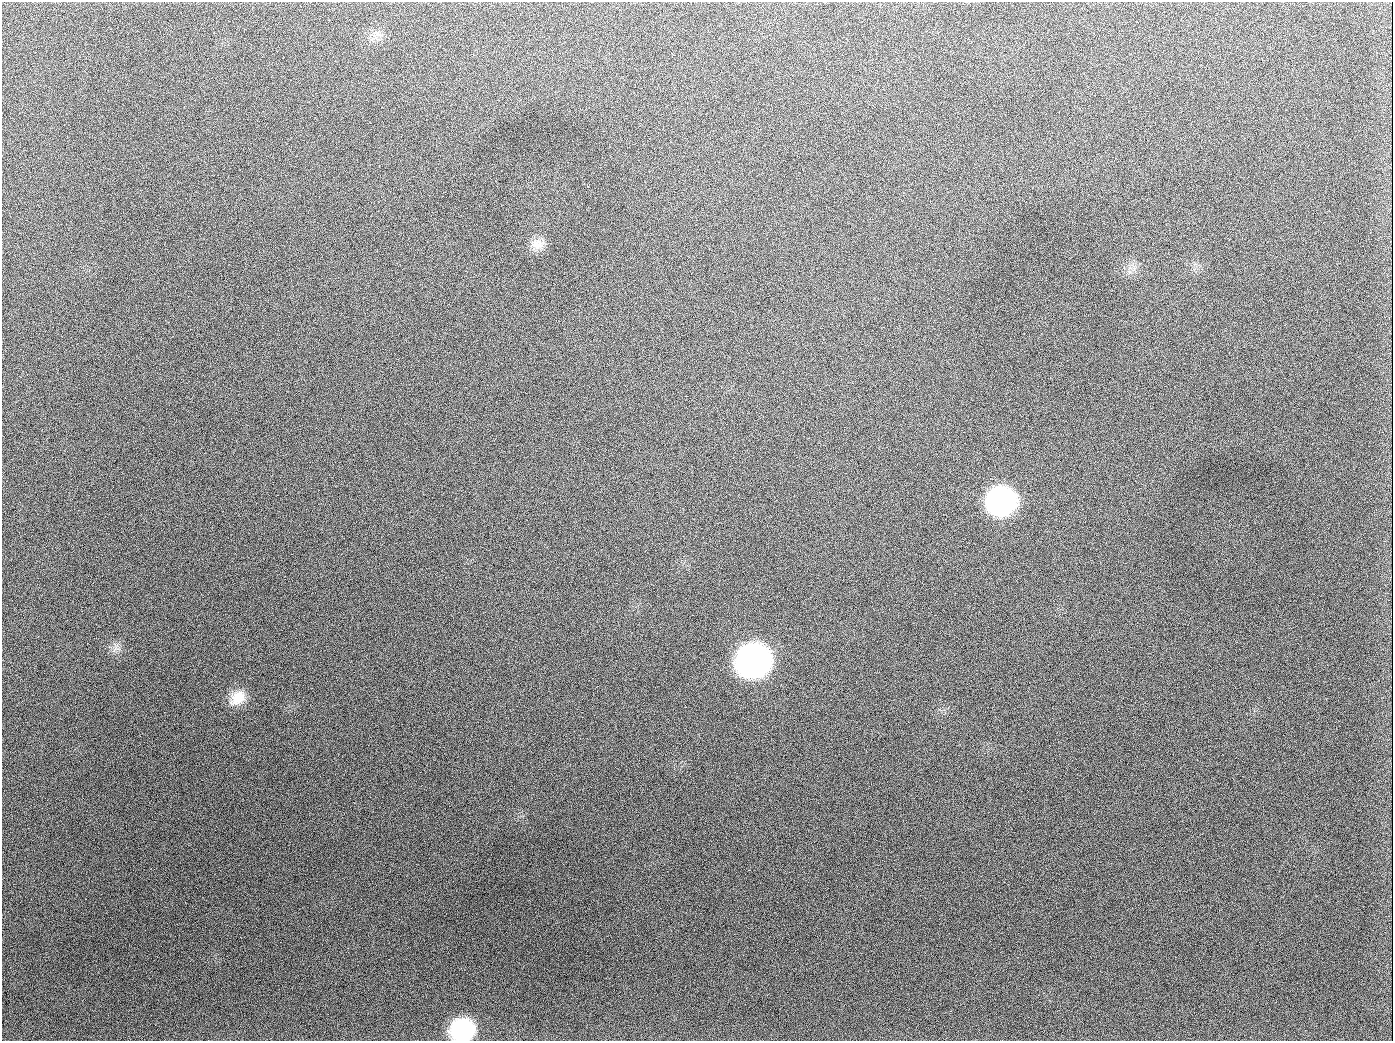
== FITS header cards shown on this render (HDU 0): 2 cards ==
NAXIS1  =                 1391
NAXIS2  =                 1039

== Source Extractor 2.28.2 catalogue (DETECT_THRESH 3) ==
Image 1391 x 1039 px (HDU 0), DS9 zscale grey, 1 PNG px = 1 image px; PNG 1395 x 1043 px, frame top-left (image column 1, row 1039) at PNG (2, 2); no overlay
Background 2060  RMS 83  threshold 250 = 3 sigma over >= 5 px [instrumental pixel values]
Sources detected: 10; all 10 listed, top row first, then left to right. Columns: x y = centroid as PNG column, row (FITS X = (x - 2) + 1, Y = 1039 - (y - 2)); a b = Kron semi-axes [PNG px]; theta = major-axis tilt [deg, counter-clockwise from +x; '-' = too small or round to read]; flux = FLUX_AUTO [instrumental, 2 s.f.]
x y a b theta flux
375 37 11 7 -77 3.1e+04
189 126 2 2 - 5.7e+03
538 244 18 14 15 6.5e+04
654 407 2 2 - 3.1e+03
1001 501 21 20 - 1.4e+06
116 649 10 4 -13 1.9e+04
753 661 22 20 21 3.2e+06
237 698 21 15 40 1.0e+05
944 1026 2 2 - 4.1e+03
462 1030 20 17 15 5.1e+05
At the frame edge (FLAGS 8, measured only in part): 1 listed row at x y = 462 1030